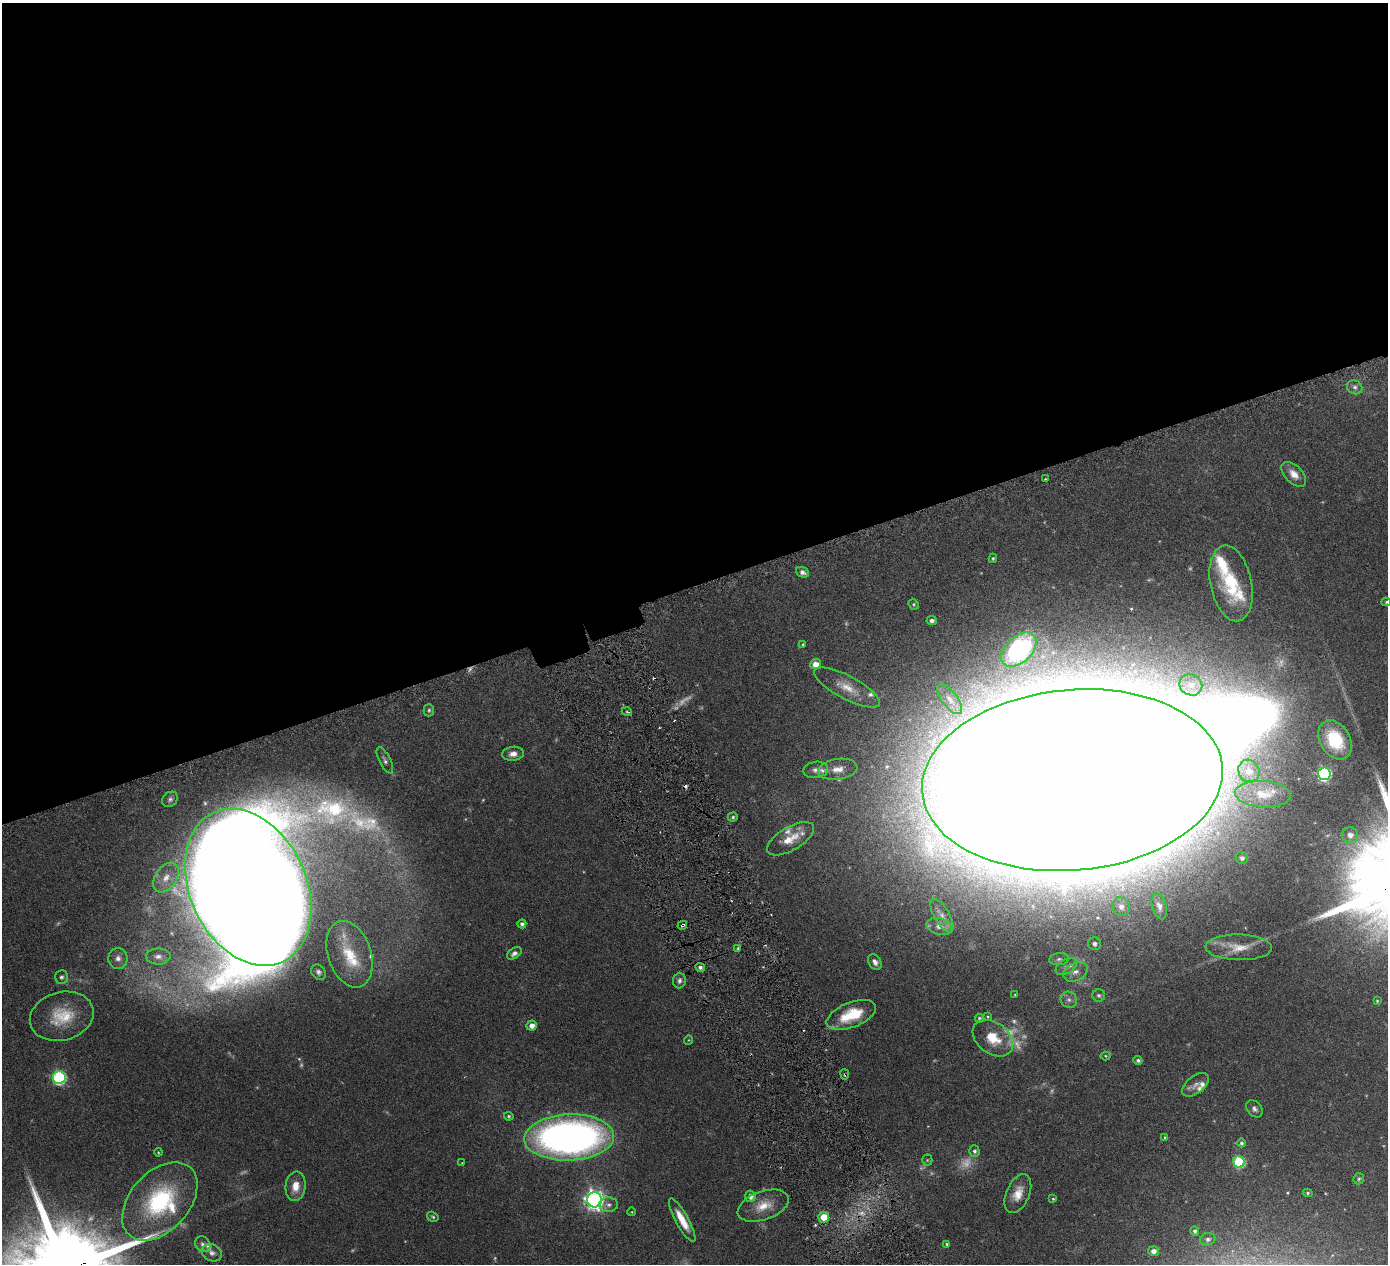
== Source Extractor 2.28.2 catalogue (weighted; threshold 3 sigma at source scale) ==
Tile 2 of 4 x 4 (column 2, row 1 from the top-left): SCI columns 1401-2786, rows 3976-5237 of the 5576 x 5554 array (HDU 1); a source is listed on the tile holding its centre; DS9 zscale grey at full resolution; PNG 1390 x 1266 px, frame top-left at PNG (2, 3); each listed source drawn as its Kron ellipse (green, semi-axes under 4 px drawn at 4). Shown black and unused: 47% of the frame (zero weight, under 3 of 6 exposures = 1% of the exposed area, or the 3 px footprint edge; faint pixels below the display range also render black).
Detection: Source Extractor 2.28.2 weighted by HDU 2 'WHT'; one run over the whole footprint, this tile lists its part. Background 0.0801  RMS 0.0034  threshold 0.0139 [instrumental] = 3 sigma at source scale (4.09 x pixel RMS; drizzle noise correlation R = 1.36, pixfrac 0.8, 0.05/0.05 arcsec/px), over >= 5 px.
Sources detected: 136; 20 too faint to see at this stretch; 3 inside a brighter object's white glare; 1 cosmic-ray / hot-pixel residue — neither listed nor drawn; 12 inside a brighter listed object's ellipse — not listed separately; the other 100 listed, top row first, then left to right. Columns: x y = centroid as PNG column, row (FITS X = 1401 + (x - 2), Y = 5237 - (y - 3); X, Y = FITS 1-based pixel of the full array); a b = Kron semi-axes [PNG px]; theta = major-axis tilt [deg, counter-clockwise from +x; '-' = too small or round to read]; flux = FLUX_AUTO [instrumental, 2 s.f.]
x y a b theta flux
1355 387 8 6 -31 1.1
1294 474 15 8 -46 2.8
1045 479 3 2 - 0.24
993 558 4 3 - 0.4
802 572 7 5 -23 1.1
1231 583 38 20 -78 16
1386 602 5 4 - 0.4
914 604 5 4 - 0.41
932 621 5 4 - 1
803 644 4 3 - 0.36
1019 650 21 13 44 29
815 664 5 5 - 2.7
1191 685 12 10 -30 3.7
847 687 36 11 -28 5.9
950 699 18 8 -52 2.8
429 710 6 5 - 0.55
627 712 5 3 - 0.34
1335 740 21 15 -58 12
513 754 11 7 5 1.8
385 760 14 5 -63 1.1
838 769 20 10 9 3.7
816 770 12 8 9 1.6
1249 771 11 10 - 3.4
1324 774 6 6 - 53
1072 780 151 90 5 6100
1263 794 28 13 -4 5.3
170 799 8 7 - 0.89
733 817 5 4 - 0.54
1350 835 8 8 - 2
790 839 26 11 30 5.6
1242 858 6 6 - 1.1
166 878 16 10 56 3.7
248 887 82 58 -65 2100
1159 906 13 7 -75 1.4
1121 907 9 8 - 1.4
942 916 19 7 -60 2.4
522 924 4 4 - 0.82
682 925 5 3 - 1.1
939 926 13 8 -14 2
1095 944 6 6 - 1.1
1239 947 33 13 -1 5.6
738 948 4 3 - 0.42
514 953 8 5 34 1.1
350 954 34 21 -71 13
158 956 12 8 0 1.7
118 958 10 9 - 1.9
1059 959 10 6 8 1
875 962 8 6 -56 1.3
700 967 5 4 - 0.81
1066 967 12 7 32 1.5
318 972 8 6 -53 0.9
1075 972 13 9 28 2.2
61 977 7 6 - 0.79
679 981 8 6 85 0.94
1015 995 4 3 - 0.26
1099 995 6 6 - 0.59
1069 1000 8 7 - 1.1
1377 1001 4 4 - 0.37
851 1015 26 12 22 10
62 1016 32 24 15 12
988 1017 4 3 - 0.31
979 1018 4 4 - 0.6
532 1026 5 5 - 2.1
993 1038 22 15 -37 7.3
688 1040 4 3 - 0.21
1106 1056 5 4 - 0.33
1138 1060 4 4 - 0.65
845 1074 5 3 - 0.39
59 1078 6 6 - 46
1196 1085 15 8 39 1.8
1254 1109 9 7 -49 1.1
509 1116 5 4 - 0.49
569 1137 45 23 2 170
1165 1137 4 3 - 0.3
1241 1143 4 4 - 0.67
974 1151 5 5 - 0.71
158 1152 4 3 - 0.28
927 1160 5 5 - 0.39
1239 1162 6 5 - 23
462 1163 3 3 - 0.19
1359 1179 6 5 - 0.48
295 1186 15 10 84 3.7
1308 1193 5 4 - 0.46
1018 1194 20 11 66 4.3
750 1196 5 5 - 1.9
1053 1199 4 3 - 0.28
595 1200 7 7 - 160
160 1201 46 29 48 31
609 1205 9 7 -2 1.2
763 1206 26 14 20 6
632 1212 4 3 - 0.22
433 1217 6 4 -32 0.48
824 1217 5 5 - 6.2
682 1220 24 6 -61 5.2
1195 1231 5 4 - 0.68
1208 1239 8 6 16 0.83
203 1244 8 7 - 1.1
947 1244 3 3 - 0.34
1154 1251 5 5 - 1.6
212 1253 10 8 -27 1.3
Overlapping masked pixels (flux is a lower limit): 4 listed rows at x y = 1072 780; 682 925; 845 1074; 824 1217
Isophote crosses this tile's border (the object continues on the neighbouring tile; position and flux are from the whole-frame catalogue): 1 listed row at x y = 1386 602
Unlisted compact peaks at least as high as the median listed source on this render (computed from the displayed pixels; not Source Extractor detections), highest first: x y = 35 1195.